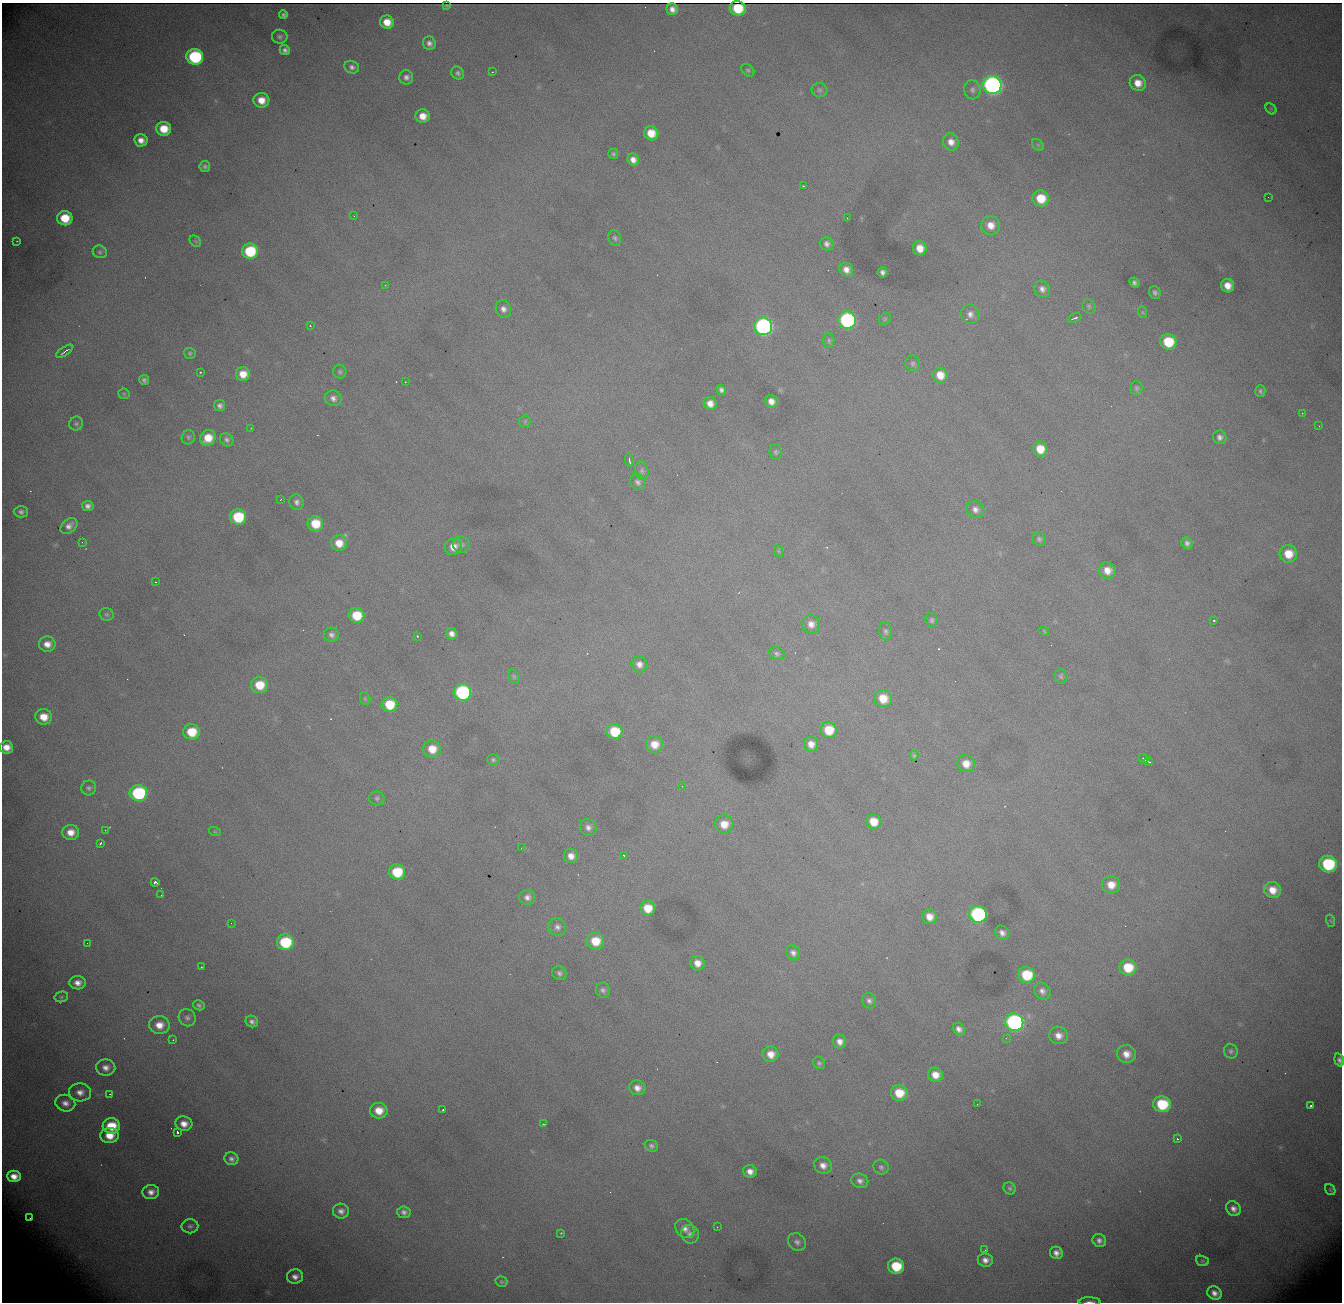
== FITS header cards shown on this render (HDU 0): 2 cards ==
NAXIS1  = 1340
NAXIS2  = 1300

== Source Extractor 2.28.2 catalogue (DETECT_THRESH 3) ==
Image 1340 x 1300 px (HDU 0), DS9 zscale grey, 1 PNG px = 1 image px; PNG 1344 x 1304 px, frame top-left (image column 1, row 1300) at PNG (2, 3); each listed source drawn as its Kron ellipse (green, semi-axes under 4 px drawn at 4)
Background 2460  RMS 28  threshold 82.8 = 3 sigma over >= 5 px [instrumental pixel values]
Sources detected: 248; all 248 listed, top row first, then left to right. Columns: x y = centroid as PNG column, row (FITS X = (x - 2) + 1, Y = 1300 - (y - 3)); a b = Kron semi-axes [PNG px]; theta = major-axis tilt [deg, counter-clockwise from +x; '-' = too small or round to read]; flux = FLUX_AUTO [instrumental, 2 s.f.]
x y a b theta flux
446 6 3 3 - 2300
738 8 8 7 - 62000
672 9 6 5 - 11000
283 15 4 4 - 4300
387 22 7 6 - 28000
280 37 8 7 - 5300
429 43 7 6 - 8000
285 50 5 5 - 6600
195 57 8 8 - 220000
352 67 7 6 - 7000
748 70 7 5 -44 3900
492 72 3 3 - 1300
458 73 7 6 - 5300
406 77 7 7 - 8200
1138 83 8 7 - 23000
992 85 9 9 - 940000
819 90 8 7 - 4600
972 90 9 8 - 7300
261 100 8 7 - 26000
1271 109 6 4 -45 3100
423 116 7 7 - 22000
164 129 7 7 - 41000
651 133 7 7 - 35000
141 140 6 6 - 15000
951 142 8 7 - 15000
1038 145 7 5 -45 3300
613 154 5 5 - 3300
633 160 6 5 - 13000
205 166 5 5 - 4700
803 186 3 2 - 1700
1268 197 2 2 - 930
1041 198 8 8 - 51000
354 216 3 3 - 1400
65 218 7 7 - 52000
847 218 2 2 - 770
991 225 9 9 - 22000
615 238 8 6 -70 4800
17 241 3 2 - 1400
195 241 6 5 - 2800
827 244 7 6 - 7500
920 248 7 6 - 25000
250 251 8 7 - 110000
100 252 7 6 - 3900
846 269 7 6 - 14000
882 272 5 5 - 6200
1134 283 5 4 - 5300
385 285 3 3 - 1600
1228 286 7 6 - 21000
1042 289 8 7 - 9500
1155 292 6 5 - 5600
1089 306 7 6 - 4000
503 309 9 7 -72 9800
1142 312 6 4 -71 2500
970 314 10 9 - 11000
1074 318 7 2 25 4300
885 319 6 5 - 2700
847 320 9 8 - 370000
310 326 3 3 - 1700
763 326 9 8 - 650000
829 340 7 5 -89 3900
1168 342 8 7 - 80000
65 351 10 2 34 5000
190 353 6 5 - 3700
913 364 8 7 - 5000
200 372 3 3 - 2400
340 372 7 6 - 4100
243 374 7 6 - 27000
940 375 7 7 - 29000
144 380 5 5 - 4800
405 382 2 2 - 1300
1137 388 7 6 - 3800
721 390 5 4 - 6000
1260 391 6 5 - 3800
124 394 6 5 - 3100
333 398 8 7 - 9300
771 401 6 6 - 14000
710 403 6 6 - 16000
220 406 5 5 - 6600
1302 413 3 3 - 1100
525 421 6 6 - 2900
76 424 7 6 - 4500
1319 426 2 2 - 1200
251 428 2 2 - 930
188 437 7 6 - 4100
1220 437 7 6 - 7400
208 438 8 7 - 35000
227 440 7 6 - 5700
1040 449 7 7 - 35000
776 452 7 6 - 3800
629 460 6 2 -78 4300
642 471 9 6 -74 5800
638 482 8 7 - 6800
281 499 3 2 - 1900
297 502 8 7 - 7900
88 506 6 5 - 7800
975 509 9 8 - 9900
21 512 7 5 -2 6200
238 517 8 7 - 100000
315 524 8 7 - 51000
69 526 9 6 41 11000
1039 539 7 6 - 4200
82 542 3 2 - 1800
339 543 8 7 - 28000
1187 543 6 5 - 6500
461 545 9 8 - 6900
453 547 9 8 - 19000
778 551 6 4 -71 2300
1288 554 9 8 - 39000
1107 570 8 8 - 21000
155 582 3 2 - 1200
107 614 7 6 - 3400
357 615 8 7 - 58000
932 620 7 6 - 4500
1214 620 3 3 - 4200
811 624 9 9 - 15000
886 631 9 6 -83 5500
1044 631 5 4 - 1800
452 634 6 5 - 11000
331 635 7 7 - 7400
417 636 3 3 - 2400
47 644 8 7 - 17000
777 653 8 6 -24 5000
639 664 8 7 - 11000
514 676 8 5 -63 3200
1061 676 7 6 - 3700
260 685 8 8 - 49000
462 692 8 8 - 300000
883 698 9 8 - 39000
365 699 6 5 - 2700
390 705 8 7 - 61000
44 717 8 7 - 32000
829 730 8 8 - 51000
615 731 8 7 - 68000
192 732 8 7 - 55000
654 744 8 8 - 27000
811 744 7 7 - 16000
6 747 7 6 - 20000
432 749 9 8 - 32000
914 756 5 4 - 3500
1143 759 5 2 - 2900
493 760 6 5 - 3800
1148 761 4 2 - 2800
966 764 9 8 - 24000
682 786 2 2 - 930
89 788 7 7 - 5500
138 793 9 8 - 220000
377 798 8 7 - 5300
873 822 7 7 - 36000
724 824 9 9 - 27000
588 827 8 8 - 9200
105 830 2 2 - 1000
71 832 8 7 - 21000
215 832 6 3 -18 2100
100 843 4 2 - 2700
521 848 2 2 - 780
571 856 7 7 - 15000
624 856 3 2 - 2700
1328 864 9 8 - 160000
397 872 8 7 - 77000
155 882 4 3 - 6100
1111 885 9 8 - 26000
1272 890 8 8 - 25000
161 895 2 2 - 950
527 897 8 7 - 8800
648 908 7 7 - 38000
978 914 9 8 - 370000
929 917 7 7 - 20000
1331 921 6 4 -70 2200
231 923 2 2 - 850
557 927 9 8 - 8700
1002 933 8 6 -46 10000
595 941 9 8 - 45000
285 942 8 8 - 120000
87 943 3 2 - 1300
793 953 8 6 -60 8200
697 963 7 7 - 18000
201 967 3 3 - 2000
1128 967 8 8 - 59000
559 973 7 7 - 5900
1027 975 8 8 - 76000
78 983 8 6 -2 13000
603 990 7 7 - 6100
1042 991 9 7 -49 9000
61 997 7 5 14 3300
869 1001 8 6 -63 6400
199 1005 6 5 - 4400
187 1018 9 8 - 7200
252 1022 6 5 - 6600
1014 1022 9 8 - 540000
159 1025 10 9 - 24000
959 1029 6 5 - 9600
1058 1036 9 8 - 15000
1006 1038 2 2 - 3400
173 1040 3 2 - 1500
840 1042 7 6 - 12000
1231 1051 7 6 - 4900
771 1054 8 8 - 21000
1126 1054 9 9 - 20000
1339 1060 7 4 -74 6100
819 1063 6 5 - 3700
106 1068 9 8 - 13000
935 1075 7 7 - 23000
637 1088 8 7 - 13000
80 1092 11 9 -3 16000
899 1093 8 8 - 45000
110 1094 3 3 - 1300
65 1103 10 8 -14 13000
977 1104 2 2 - 830
1162 1104 9 8 - 97000
1311 1106 3 3 - 8200
443 1110 3 2 - 1700
379 1111 9 8 - 29000
184 1124 8 7 - 18000
543 1124 3 2 - 1400
111 1126 8 7 - 54000
177 1132 3 3 - 6100
110 1135 9 7 4 32000
1177 1139 3 2 - 2100
651 1146 7 6 - 5100
231 1159 7 6 - 7100
823 1165 9 8 - 14000
881 1167 8 7 - 5300
750 1171 7 6 - 13000
14 1176 7 5 -1 17000
860 1181 8 7 - 9300
1010 1188 6 5 - 3700
1330 1190 6 4 -54 2300
151 1192 8 7 - 13000
1233 1209 8 6 -53 11000
341 1211 8 7 - 9900
404 1212 7 6 - 7300
30 1218 2 2 - 1300
190 1226 8 7 - 5800
717 1227 2 2 - 1000
685 1228 10 8 -45 12000
561 1233 3 3 - 1900
690 1234 9 8 - 9900
1099 1240 7 6 - 8400
797 1242 9 8 - 8000
985 1250 2 2 - 920
1056 1253 6 6 - 11000
985 1260 7 6 - 11000
1202 1261 6 5 - 2800
896 1266 8 7 - 76000
295 1277 8 7 - 11000
501 1282 6 5 - 2800
1214 1293 7 6 - 12000
1090 1302 11 2 0 4600
At the frame edge (FLAGS 8, measured only in part): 3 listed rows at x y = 6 747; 1339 1060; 1090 1302